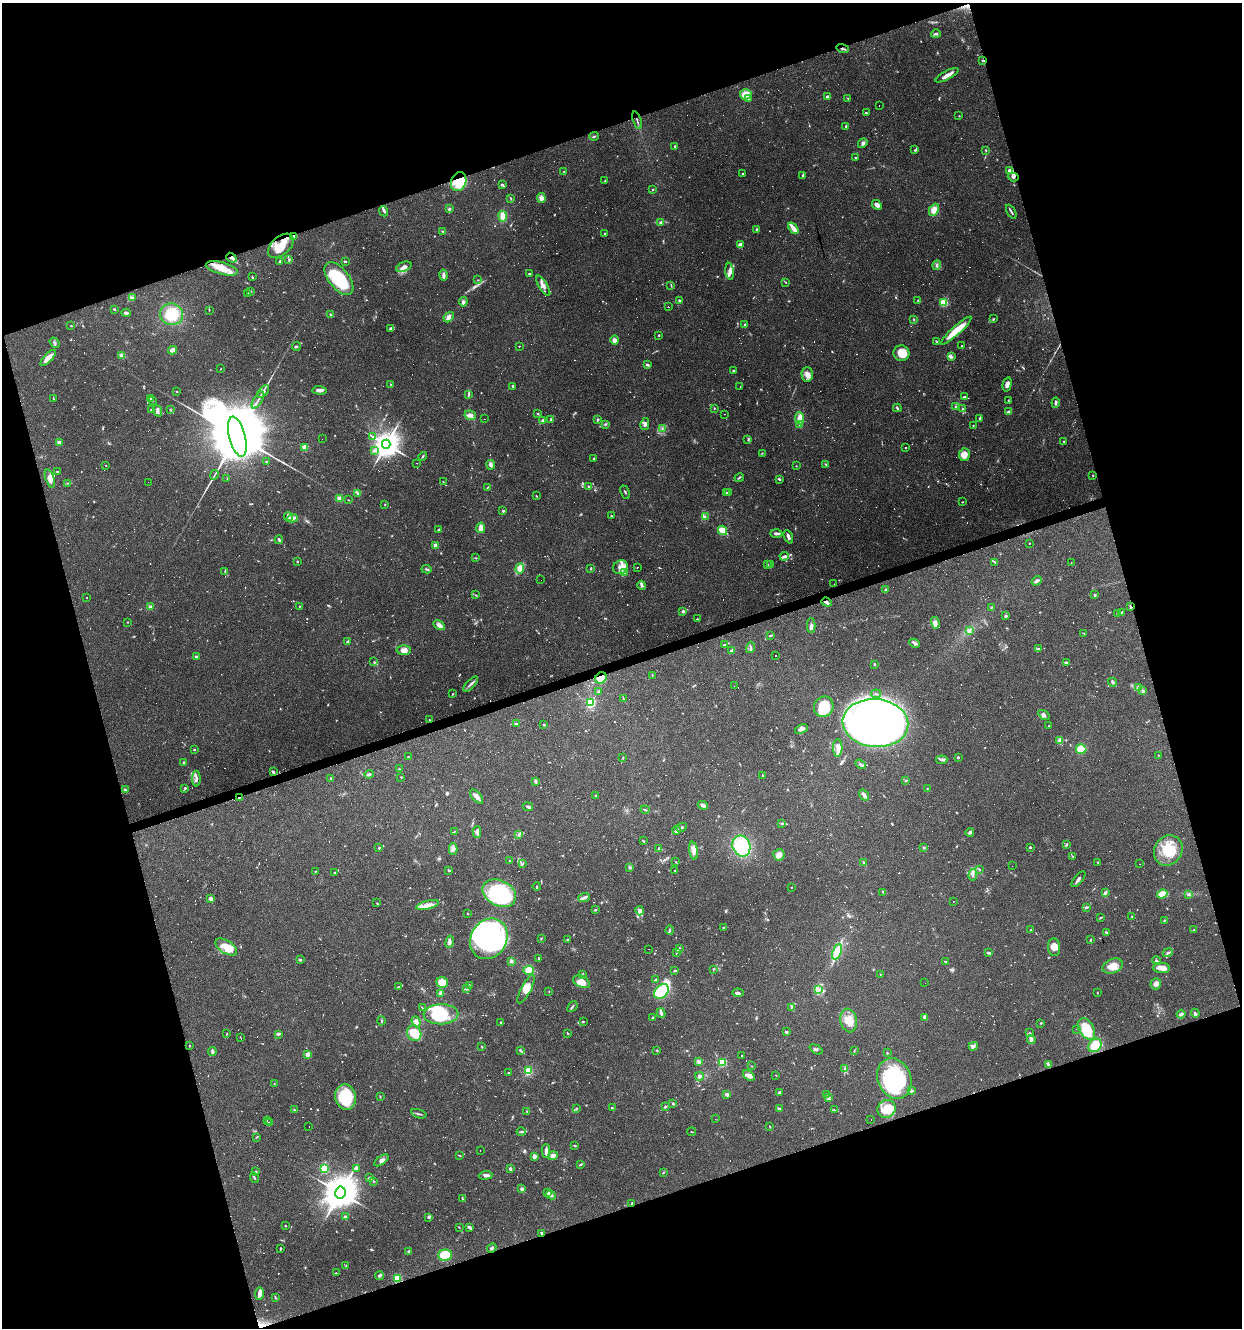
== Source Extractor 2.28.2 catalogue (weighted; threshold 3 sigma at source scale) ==
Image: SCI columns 107-5064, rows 1-5304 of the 5119 x 5304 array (HDU 1 of 3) = the unmasked area's bounding box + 8 px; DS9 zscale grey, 4 x 4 block average (1 PNG px = mean of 4 x 4 image px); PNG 1244 x 1330 px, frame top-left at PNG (2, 3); each listed source drawn as its Kron ellipse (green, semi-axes under 4 px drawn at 4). Shown black and unused: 36% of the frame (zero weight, under 3 of 4 exposures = <1% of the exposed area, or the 3 px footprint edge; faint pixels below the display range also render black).
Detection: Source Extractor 2.28.2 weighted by HDU 2 'WHT'. Background 0.101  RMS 0.0052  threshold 0.0234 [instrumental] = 3 sigma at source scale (4.5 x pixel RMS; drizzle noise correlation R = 1.50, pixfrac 1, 0.0396/0.0396 arcsec/px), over >= 5 px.
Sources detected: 1386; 51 too faint to see at this stretch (4 x 4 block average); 10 inside a brighter object's white glare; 333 cosmic-ray / hot-pixel residue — neither listed nor drawn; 25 coinciding with a brighter row at this scale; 78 inside a brighter listed object's ellipse — not listed separately; of the other 889, all 500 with FLUX_AUTO >= 1.54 (the completeness limit of this list) listed and drawn (389 fainter detections not listed), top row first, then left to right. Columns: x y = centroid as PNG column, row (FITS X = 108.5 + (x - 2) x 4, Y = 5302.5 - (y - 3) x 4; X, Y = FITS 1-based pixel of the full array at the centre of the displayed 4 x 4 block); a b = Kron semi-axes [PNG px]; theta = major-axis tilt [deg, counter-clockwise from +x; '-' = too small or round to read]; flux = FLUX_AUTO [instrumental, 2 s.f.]
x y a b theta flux
936 34 5 2 - 6.9
843 49 6 2 -17 5.7
982 60 2 2 - 2.2
947 75 13 2 29 25
746 94 6 5 - 49
828 96 3 2 - 9.2
848 98 4 2 - 2
748 99 3 2 - 9.5
879 106 2 2 - 1.6
866 112 2 2 - 2.5
959 116 2 2 - 2.4
637 120 9 2 -72 4.7
846 126 2 2 - 2.9
594 136 4 2 - 3.4
863 143 5 4 - 8.1
675 146 4 2 - 3.3
915 150 3 2 - 2.6
986 150 2 2 - 2.5
855 158 2 2 - 4.4
1009 170 4 3 - 8.4
563 171 2 2 - 1.6
742 174 2 2 - 2.3
803 175 2 2 - 2.8
1013 177 5 3 - 6.2
459 181 10 7 70 94
605 181 3 2 - 2.6
502 184 3 3 - 3.8
653 190 2 2 - 2.4
511 198 3 2 - 2.4
541 198 5 4 - 18
877 205 5 4 - 13
449 209 3 2 - 5.7
934 210 6 4 63 32
384 211 5 2 - 5.4
1011 212 7 2 -62 6.5
503 216 5 3 - 34
660 222 3 2 - 3.9
793 228 6 3 -51 21
757 230 3 2 - 11
443 231 3 2 - 2.2
605 234 2 2 - 2.8
294 236 3 3 - 5.8
740 245 4 3 - 9.6
281 246 15 9 41 66
231 258 5 3 - 9.7
289 259 2 2 - 2.3
280 261 3 2 - 3.5
345 261 2 2 - 6.6
937 265 5 2 - 6.2
404 267 8 4 21 14
222 268 17 6 -15 52
730 271 8 4 -84 16
529 274 2 2 - 3.4
443 275 5 4 - 7.8
252 277 3 2 - 2.8
339 279 19 10 -52 170
478 280 2 2 - 1.8
785 282 3 2 - 2
671 285 3 2 - 2
543 286 11 3 -58 15
250 291 2 2 - 4.6
248 294 2 2 - 1.8
133 298 4 2 - 9
918 300 2 2 - 2.3
679 301 2 2 - 5.7
463 302 5 3 - 8
943 302 2 2 - 210
668 307 2 2 - 48
114 309 3 2 - 2.9
209 310 2 2 - 1.6
126 313 5 2 - 6.5
172 314 11 11 - 92
330 315 3 2 - 2.5
449 317 6 4 48 15
914 319 2 2 - 1.7
993 319 3 2 - 2.2
745 324 4 2 - 2.9
71 326 2 2 - 1.9
391 328 4 2 - 9.3
956 331 20 4 42 67
659 335 2 2 - 2.8
614 340 4 3 - 14
937 342 2 2 - 1.6
54 343 6 3 -53 6.2
519 346 2 2 - 16
962 346 2 2 - 1.9
296 347 4 2 - 3.8
172 350 4 3 - 22
901 353 8 8 - 53
122 356 2 2 - 69
951 356 3 2 - 2.5
48 358 10 3 46 32
647 365 3 2 - 7.6
221 368 2 2 - 2.1
733 371 2 2 - 4.3
807 374 7 6 - 21
390 384 2 2 - 1.9
1007 384 7 4 75 14
513 386 2 2 - 3
740 387 2 2 - 6.2
320 390 7 3 -5 11
177 392 3 2 - 1.8
263 392 7 4 49 9.3
468 394 3 2 - 4.1
964 397 3 2 - 2.9
151 398 3 2 - 2.9
54 399 3 2 - 2.3
152 400 2 2 - 2.2
258 400 10 2 59 8.1
1008 400 3 2 - 1.7
1056 403 5 2 - 5.8
956 406 2 2 - 2.6
714 408 2 2 - 2.2
897 408 4 2 - 4.6
170 409 2 2 - 2.1
962 409 3 2 - 3.1
151 410 3 2 - 1.6
157 411 6 4 -68 7.6
1009 412 2 2 - 13
538 414 3 2 - 3
725 414 2 2 - 1.9
470 415 6 4 -8 17
800 418 6 4 -84 25
980 418 4 2 - 4.9
484 419 2 2 - 2.1
598 419 2 2 - 5.4
551 420 3 2 - 3.6
543 421 4 3 - 5.5
605 424 3 2 - 3.2
645 424 6 4 78 9.3
799 425 3 2 - 2.8
973 426 2 2 - 1.7
662 428 2 2 - 2.4
372 436 2 2 - 2
237 437 21 8 -76 53000
322 439 2 2 - 1.6
748 440 3 2 - 2.5
1064 441 2 2 - 3.2
59 442 2 2 - 40
386 444 4 4 - 4000
305 447 2 2 - 110
905 448 2 2 - 2
374 451 4 3 - 6.2
762 453 3 2 - 1.7
964 455 6 5 - 27
423 456 4 2 - 3.4
594 459 3 2 - 6.1
266 462 2 2 - 2.6
417 463 2 2 - 1.9
826 464 3 2 - 2.5
491 465 5 3 - 11
106 466 2 2 - 1.7
796 466 2 2 - 2.5
57 471 3 2 - 1.6
214 475 5 2 - 3.7
1093 475 2 2 - 1.9
50 478 9 4 -70 19
227 478 2 2 - 2.3
739 478 5 2 - 3.7
779 479 2 2 - 6.2
148 482 2 2 - 2.8
443 482 2 2 - 2.1
68 483 4 2 - 2.3
588 486 3 2 - 2.7
488 487 3 2 - 2.1
625 492 7 2 -64 3.4
726 492 2 2 - 3.4
358 493 3 3 - 5.7
728 493 3 2 - 3.7
536 496 2 2 - 1.7
340 498 2 2 - 77
348 500 2 2 - 1.7
962 502 2 2 - 2.8
385 505 2 2 - 2.2
503 511 2 2 - 4.8
611 516 2 2 - 2.5
705 516 2 2 - 1.6
288 517 4 2 - 6.3
292 518 5 2 - 16
481 528 5 3 - 22
439 530 3 2 - 6.9
722 530 5 2 - 82
776 533 6 2 -1 11
788 537 7 2 -67 13
279 540 4 2 - 6.1
1029 543 2 2 - 2.3
435 545 2 2 - 44
784 556 5 3 - 7.2
476 558 4 2 - 2.3
297 561 2 2 - 2.7
995 562 3 2 - 2.4
1071 563 2 2 - 1.6
767 564 2 2 - 2.2
771 565 2 2 - 2.2
620 567 7 6 - 24
520 568 5 4 - 27
591 568 3 2 - 2.6
637 568 2 2 - 1.8
426 569 5 2 - 4.6
225 571 3 2 - 2.5
625 572 4 3 - 6.5
541 580 2 2 - 4.2
1037 581 5 3 - 9
834 584 2 2 - 4.5
642 585 4 3 - 7.7
886 589 4 3 - 4.1
475 595 3 2 - 2.1
1094 595 4 2 - 2.9
87 597 2 2 - 140
827 602 5 3 - 9.5
299 606 2 2 - 3.2
150 607 3 3 - 9
991 607 2 2 - 2.2
1131 607 3 2 - 3.6
683 611 3 2 - 6.4
1122 612 3 2 - 2.1
1117 613 2 2 - 4.8
1006 616 3 2 - 4.6
697 619 2 2 - 2.4
127 622 2 2 - 1.6
935 623 6 4 -75 12
439 625 6 3 -29 16
811 626 7 3 -89 11
969 630 2 2 - 2
1084 633 3 2 - 2
770 635 4 2 - 2.9
348 642 3 2 - 7.8
915 643 6 3 -27 6.8
725 644 4 2 - 2.6
750 647 6 3 75 7
1039 649 4 2 - 3.9
404 650 7 4 3 25
731 650 3 2 - 6.2
775 656 2 2 - 1.7
196 657 2 2 - 26
374 662 2 2 - 1.8
1066 662 4 2 - 5.9
874 664 2 2 - 5.9
652 675 3 2 - 1.8
601 678 6 5 - 40
1112 682 4 3 - 5.6
471 684 9 2 45 10
734 686 2 2 - 1.7
1139 688 3 2 - 4
1143 691 3 2 - 2.3
598 692 2 2 - 8.7
452 694 2 2 - 2.3
876 694 5 2 - 2.5
623 698 3 2 - 1.7
591 703 2 2 - 330
824 707 11 9 60 110
1044 715 6 3 -35 12
429 720 2 2 - 2.5
875 723 33 24 -6 2800
517 724 3 2 - 4.1
544 725 3 2 - 2.3
1049 726 2 2 - 1.6
801 729 7 3 22 11
1059 740 2 2 - 1.8
838 748 9 4 -90 18
1081 749 5 5 - 43
195 750 3 2 - 2.1
1158 755 2 2 - 1.6
408 757 2 2 - 1.8
958 757 2 2 - 15
623 758 2 2 - 1.8
942 760 6 3 6 6.9
183 763 3 2 - 2.4
861 764 6 2 -34 6.9
399 769 2 2 - 3.2
273 772 3 2 - 7.7
369 774 5 2 - 7.3
763 776 3 2 - 2.3
401 777 3 2 - 2
196 779 8 3 -90 9.3
331 779 3 2 - 1.8
536 781 4 3 - 5
906 781 3 2 - 2.7
185 788 2 2 - 4.7
927 789 2 2 - 1.9
125 790 3 2 - 5.7
595 795 2 2 - 1.7
864 795 6 3 -57 9.5
239 797 4 2 - 3
477 797 9 3 -47 18
703 805 5 3 - 11
528 807 5 3 - 5.5
645 810 4 2 - 3.7
782 823 3 2 - 4.3
681 827 5 2 - 4.9
677 830 4 3 - 5.2
454 831 4 2 - 2.9
477 832 6 4 89 15
970 832 4 3 - 8.7
518 834 2 2 - 2.3
643 841 2 2 - 2.5
1066 844 3 2 - 4.3
741 846 11 8 -69 200
924 847 3 2 - 2.9
1030 847 2 2 - 5
379 848 2 2 - 2.8
453 849 6 2 89 7.1
659 849 4 2 - 5.5
1168 850 16 13 57 91
693 851 9 4 -79 18
779 855 6 5 - 20
1073 856 3 2 - 2.3
509 861 2 2 - 2
676 862 2 2 - 2.3
1098 862 2 2 - 2.8
864 863 4 2 - 3.4
522 864 4 2 - 3
1139 864 2 2 - 3.6
1012 866 2 2 - 1.9
630 868 4 2 - 3.1
979 869 3 2 - 2.3
449 870 3 2 - 3.7
675 870 2 2 - 1.6
315 871 2 2 - 1.6
334 872 2 2 - 2.4
973 875 6 2 86 5.5
1078 879 9 2 51 9.9
537 887 4 2 - 4.7
791 887 2 2 - 2.2
883 892 3 2 - 3.6
499 893 18 12 -26 320
1105 893 3 3 - 7.6
1162 894 5 4 - 50
1189 895 4 2 - 3.4
584 897 6 3 20 8
211 899 3 3 - 14
954 901 2 2 - 1.8
377 903 2 2 - 1.7
428 905 11 3 13 21
1087 907 3 2 - 4
595 910 3 2 - 3.6
640 911 5 3 - 16
468 914 2 2 - 2.5
1132 917 3 2 - 2.4
1100 918 2 2 - 1.8
1164 920 2 2 - 3
723 928 2 2 - 2.4
1031 929 2 2 - 1.7
670 930 4 2 - 5.7
1194 930 3 2 - 2.2
1106 932 3 2 - 4.3
541 938 2 2 - 2
489 939 21 18 57 510
567 940 2 2 - 3.4
1090 940 4 2 - 3.5
450 942 6 3 78 9
226 947 12 6 -32 39
1054 947 9 6 -84 23
679 948 4 2 - 3.5
649 949 2 2 - 4.5
837 952 8 4 67 52
676 953 4 2 - 2.1
988 953 3 2 - 5.4
1168 953 5 2 - 4.6
539 959 4 2 - 2.4
300 960 3 2 - 5.1
1157 960 4 3 - 4.3
511 961 3 3 - 5.5
945 961 4 2 - 3
1113 966 10 7 23 34
1162 968 8 5 -2 29
713 969 2 2 - 2.3
529 970 5 4 - 37
675 971 4 2 - 3.8
582 974 2 2 - 1.6
880 974 2 2 - 1.8
655 979 3 2 - 2.6
581 982 9 5 -26 35
442 983 6 5 - 62
925 983 2 2 - 4.7
1156 984 5 5 - 15
469 985 2 2 - 3.3
399 986 2 2 - 1.6
467 988 3 2 - 2.8
526 989 16 5 62 27
819 990 3 2 - 3.2
549 991 2 2 - 1.8
661 991 8 6 45 130
441 993 4 3 - 13
738 993 6 3 -5 9
1097 993 2 2 - 1.6
422 1007 3 2 - 1.6
572 1007 6 2 49 4.9
792 1007 4 2 - 7.4
661 1013 5 3 - 8
1195 1013 4 2 - 5.2
441 1014 17 10 2 150
1181 1014 4 3 - 6.9
652 1017 2 2 - 3
925 1017 2 2 - 43
849 1020 12 8 -77 43
381 1021 4 2 - 2.5
583 1021 3 2 - 2.4
416 1022 5 3 - 13
501 1022 2 2 - 3
1041 1023 2 2 - 2.7
1076 1029 2 2 - 2.9
1087 1029 11 7 -61 91
786 1032 3 3 - 5.9
414 1033 8 7 - 62
567 1033 3 2 - 2.6
1030 1033 3 2 - 2.3
227 1034 2 2 - 1.6
278 1034 4 3 - 4.8
241 1038 2 2 - 1.6
1031 1040 4 3 - 7
189 1045 2 2 - 1.6
1095 1045 7 5 48 42
973 1046 5 3 - 7.8
482 1047 3 2 - 2.2
816 1049 7 3 -27 6.3
520 1050 3 2 - 4.4
656 1050 2 2 - 3
854 1051 4 2 - 2
212 1052 4 3 - 7.1
887 1053 2 2 - 4
308 1054 2 2 - 69
741 1055 2 2 - 3.3
698 1062 3 3 - 9.2
722 1062 2 2 - 240
1048 1064 4 3 - 5.4
752 1066 2 2 - 1.7
845 1069 3 2 - 4.4
528 1071 2 2 - 260
509 1072 3 2 - 1.6
776 1075 2 2 - 1.5
699 1076 4 4 - 8.3
749 1076 6 4 -38 17
894 1079 21 16 -68 300
274 1084 2 2 - 1.5
911 1091 4 2 - 3.5
779 1093 4 2 - 4.9
727 1094 4 2 - 9.3
827 1094 2 2 - 2.7
380 1096 3 2 - 1.7
346 1097 13 10 -75 150
829 1097 3 2 - 5.6
673 1103 3 2 - 2.4
665 1107 3 2 - 4.1
577 1108 2 2 - 1.6
612 1108 3 2 - 3
779 1109 3 2 - 8.3
886 1109 9 8 - 40
295 1110 3 2 - 3.4
834 1110 2 2 - 2.8
527 1111 4 2 - 3.3
419 1114 8 2 -17 5.1
715 1119 2 2 - 1.7
871 1120 2 2 - 2.5
267 1121 2 2 - 2.7
269 1123 4 3 - 10
309 1126 2 2 - 3.6
770 1127 3 2 - 1.9
521 1132 4 2 - 4.5
691 1132 4 2 - 1.8
257 1137 3 2 - 1.6
575 1146 2 2 - 3.4
480 1150 2 2 - 2.1
546 1151 7 2 88 14
460 1156 3 2 - 1.6
534 1156 3 3 - 17
553 1156 5 3 - 21
381 1160 8 4 36 13
580 1165 4 2 - 3
324 1168 2 2 - 250
357 1168 4 3 - 8.2
510 1169 3 2 - 6.7
256 1172 3 2 - 3.3
664 1172 3 2 - 2
486 1175 7 3 5 9.3
370 1177 3 3 - 4.1
254 1178 5 2 - 5.2
373 1181 2 2 - 2
522 1189 4 3 - 6.4
340 1193 6 5 - 7500
548 1193 2 2 - 18
551 1195 5 3 - 11
462 1198 3 2 - 2.6
632 1203 2 2 - 3.3
345 1217 3 2 - 9.8
429 1217 3 2 - 4.1
285 1226 2 2 - 1.7
459 1227 2 2 - 1.8
469 1228 4 2 - 5.6
541 1233 3 2 - 2.7
280 1248 3 2 - 2.8
492 1248 5 2 - 6.3
408 1251 3 2 - 3
445 1255 7 5 2 93
346 1265 2 2 - 2.1
336 1273 2 2 - 1.9
379 1276 4 3 - 6.5
397 1278 2 2 - 170
260 1294 6 3 83 15
275 1297 4 2 - 2.4
Overlapping masked pixels (flux is a lower limit): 11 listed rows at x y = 843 49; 637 120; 1013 177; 459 181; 294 236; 281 246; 231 258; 827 602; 1131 607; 601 678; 239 797
Diffuse or blended objects may show on this block-average render without a row.